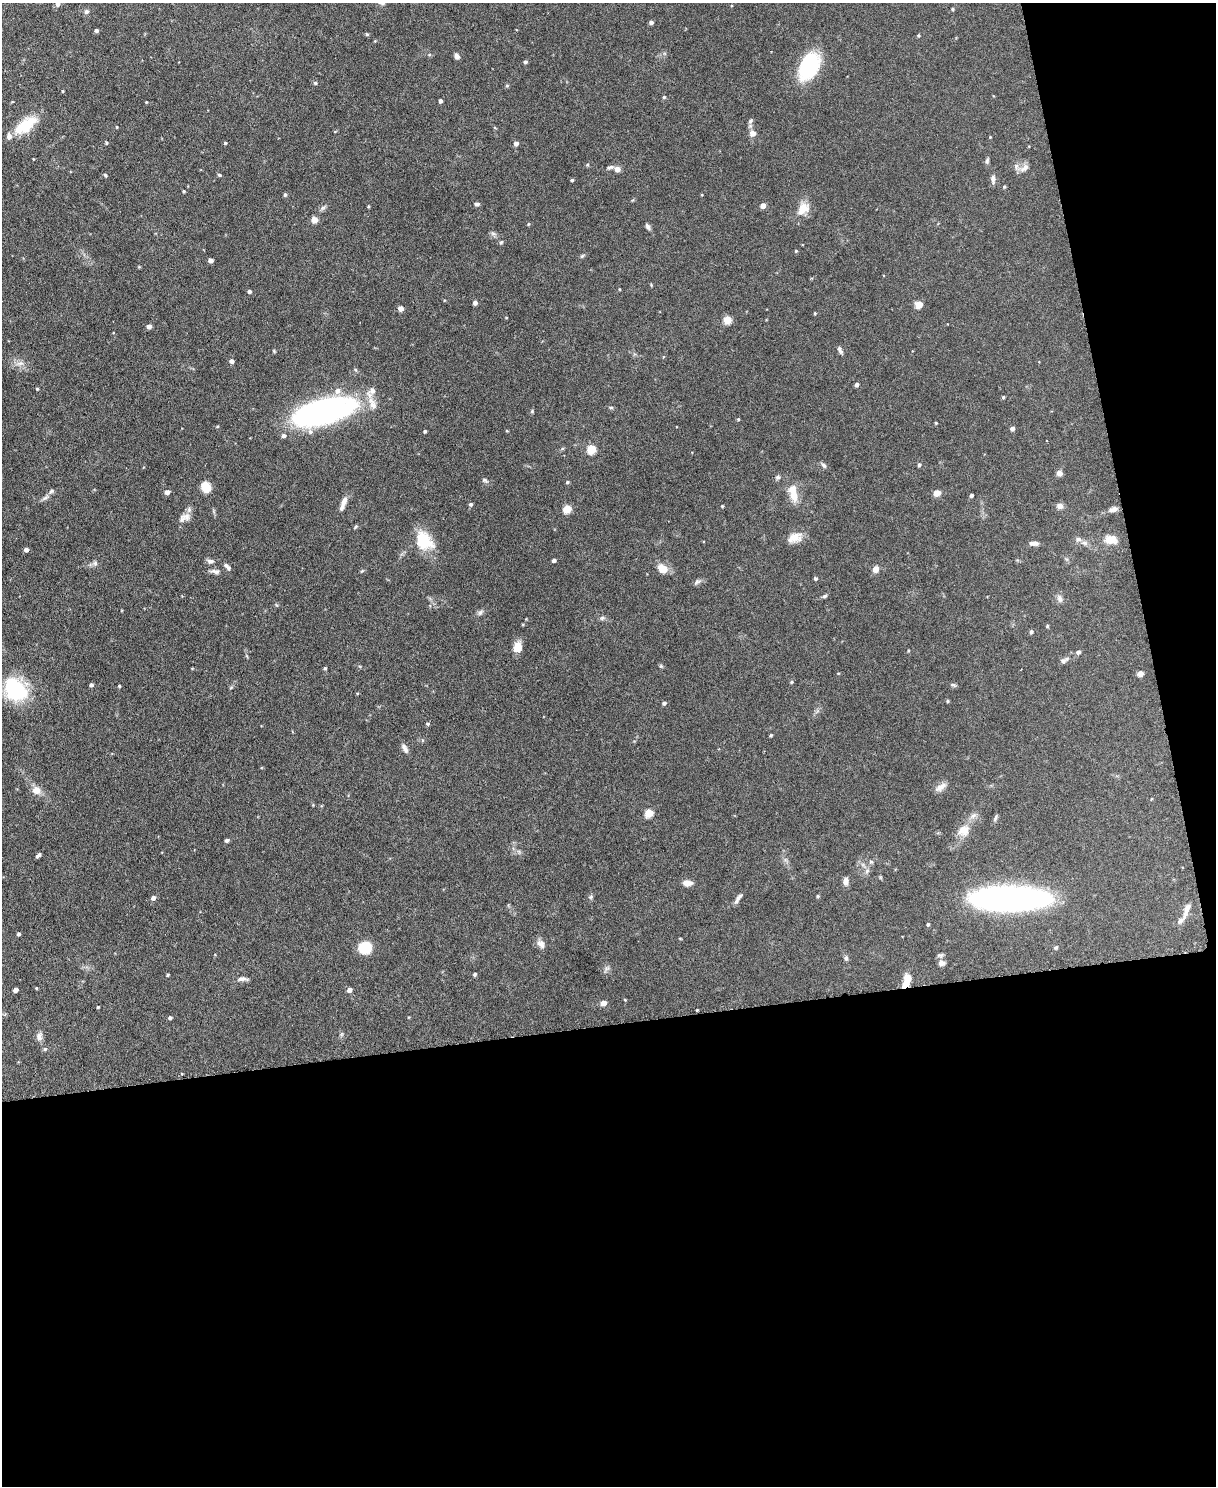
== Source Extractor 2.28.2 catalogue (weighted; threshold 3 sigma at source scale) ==
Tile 12 of 4 x 3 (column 4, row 3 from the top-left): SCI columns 3645-4858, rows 135-1618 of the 4863 x 4840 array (HDU 1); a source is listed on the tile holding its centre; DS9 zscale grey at full resolution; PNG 1218 x 1488 px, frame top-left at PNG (2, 3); no overlay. Shown black and unused: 36% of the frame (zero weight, under 3 of 6 exposures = <1% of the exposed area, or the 3 px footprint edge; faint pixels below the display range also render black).
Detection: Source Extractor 2.28.2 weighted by HDU 2 'WHT'; one run over the whole footprint, this tile lists its part. Background 0.124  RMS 0.0043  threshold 0.0176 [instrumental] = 3 sigma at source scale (4.09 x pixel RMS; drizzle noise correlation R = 1.36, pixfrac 0.8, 0.05/0.05 arcsec/px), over >= 5 px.
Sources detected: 186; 3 inside a brighter object's white glare — not listed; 14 inside a brighter listed object's ellipse — not listed separately; the other 169 listed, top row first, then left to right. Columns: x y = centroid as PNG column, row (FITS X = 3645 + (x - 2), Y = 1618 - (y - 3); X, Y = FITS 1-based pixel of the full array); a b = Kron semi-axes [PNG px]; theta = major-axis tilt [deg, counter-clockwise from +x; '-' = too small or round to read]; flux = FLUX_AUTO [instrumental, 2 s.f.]
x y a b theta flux
58 4 5 4 - 1.6
952 9 4 3 - 0.46
86 12 6 6 - 0.87
651 22 4 4 - 1.2
96 30 4 4 - 0.84
367 34 5 4 - 0.52
918 35 4 4 - 0.44
375 41 4 4 - 0.33
456 56 7 5 -56 1.3
525 62 4 4 - 0.84
809 66 21 12 63 42
315 83 4 4 - 0.65
507 86 5 4 - 0.59
63 91 4 3 - 0.34
664 97 4 4 - 0.53
440 101 4 3 - 1.1
146 102 3 3 - 0.3
751 121 8 5 55 0.92
25 125 29 13 36 12
117 127 4 3 - 0.3
752 133 7 7 - 2.2
990 137 3 3 - 0.28
106 143 4 3 - 0.46
225 143 3 3 - 0.54
516 143 5 4 - 1.7
987 161 8 5 76 0.84
610 167 10 5 20 0.94
1024 168 15 8 37 2.4
617 169 5 5 - 2.7
105 175 5 4 - 0.46
219 175 5 4 - 0.58
993 179 12 6 -89 1.4
572 180 4 3 - 0.53
1004 187 4 3 - 0.51
184 191 3 3 - 0.45
285 194 5 4 - 0.7
477 204 6 5 - 0.97
763 206 4 4 - 2.6
803 209 18 12 49 5.7
314 220 5 4 - 6.4
648 227 9 5 -62 0.96
493 234 9 4 -9 0.85
501 242 6 4 42 0.58
796 251 4 4 - 0.4
582 256 6 5 - 0.57
210 260 4 4 - 1.8
619 289 4 2 - 0.28
249 291 4 3 - 0.97
475 303 4 4 - 1.4
919 305 7 7 - 3.1
401 309 4 4 - 2.5
815 313 4 3 - 0.4
506 318 4 3 - 0.27
727 320 5 5 - 12
149 326 4 4 - 2
840 350 10 4 -58 1.1
274 351 5 3 - 0.41
231 361 4 4 - 1.6
20 363 11 6 5 1.9
356 370 6 3 -69 0.49
856 385 4 4 - 1.2
37 389 4 4 - 0.42
1003 397 4 4 - 0.5
611 407 6 4 0 0.53
320 410 62 24 16 100
532 411 5 5 - 0.44
738 419 4 3 - 0.41
936 423 3 3 - 0.38
1012 429 4 4 - 1.6
425 431 4 3 - 0.56
507 431 4 3 - 0.33
591 449 5 5 - 16
824 465 9 5 -47 0.94
919 465 5 4 - 0.73
1059 473 6 6 - 2
778 477 7 6 - 0.85
485 480 8 5 -31 0.8
567 482 4 4 - 0.56
206 487 11 8 -70 5.8
167 492 5 4 - 2
937 493 7 6 - 2.9
794 495 17 10 -80 5
971 495 3 3 - 0.94
46 497 12 4 49 1.2
344 501 12 6 68 2.5
471 504 4 4 - 0.77
722 506 3 3 - 0.37
1060 506 9 7 -2 1.7
567 509 5 5 - 12
1113 509 11 6 15 1.7
186 516 14 10 -9 2.7
356 526 6 3 58 0.47
794 538 20 11 19 4.4
1078 539 8 7 - 1.3
1111 540 15 10 -3 4.4
425 542 22 21 - 11
1034 543 11 5 -1 1.7
26 550 4 4 - 1.8
554 560 4 4 - 1.1
210 561 9 6 -6 1.3
95 563 6 6 - 0.98
226 565 5 5 - 0.83
662 569 11 9 -37 4.8
876 569 5 4 - 5
215 571 15 6 -8 1.6
362 571 6 3 44 0.44
815 578 4 4 - 0.7
697 582 9 5 38 1
824 596 7 4 27 0.74
1059 598 11 6 -69 1.5
480 612 10 6 46 1.1
602 618 6 5 - 0.8
1047 626 4 4 - 0.39
1031 632 5 4 - 0.63
518 648 10 8 84 5.1
1078 652 7 6 - 0.91
1063 661 7 6 - 1.4
325 668 4 4 - 0.48
1140 674 6 6 - 1.8
792 682 5 5 - 0.45
91 685 4 4 - 0.9
953 685 8 4 -26 0.65
119 686 4 3 - 0.39
15 690 27 21 -49 28
947 701 4 4 - 0.47
664 703 4 4 - 0.98
428 724 4 4 - 0.62
771 735 3 3 - 0.47
405 748 14 5 -59 1.6
940 787 16 7 35 2.4
36 790 11 10 - 3.1
649 813 5 5 - 14
995 818 9 4 66 0.83
964 830 18 14 32 5.1
227 840 4 4 - 1
38 855 6 3 44 0.99
871 862 6 4 -1 0.58
867 871 8 6 67 1.2
846 881 9 7 82 1.9
687 883 9 6 1 2.8
818 896 4 4 - 0.47
590 897 6 4 70 0.64
153 898 5 5 - 1.4
1018 898 78 22 0 110
736 901 9 5 64 1.1
1187 909 15 6 68 2.7
928 924 5 4 - 0.55
18 934 3 3 - 0.77
680 938 5 3 - 0.29
541 944 13 8 -51 2.1
365 947 10 9 - 14
1056 947 6 5 - 0.58
846 958 8 5 -81 0.84
942 963 8 6 1 1.5
475 974 4 4 - 0.67
168 975 3 3 - 0.46
242 979 12 6 0 1.7
907 979 10 7 79 6
36 988 3 3 - 0.35
15 990 4 4 - 1.8
349 990 5 4 - 1.8
625 1000 4 3 - 0.33
603 1003 5 4 - 3.7
98 1007 3 3 - 0.4
697 1010 2 2 - 0.31
170 1018 4 4 - 0.87
39 1036 11 8 89 1.8
45 1049 5 5 - 0.6
182 1074 3 2 - 0.35
Overlapping masked pixels (flux is a lower limit): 1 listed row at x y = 907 979
Isophote crosses this tile's border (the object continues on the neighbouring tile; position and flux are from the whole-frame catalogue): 1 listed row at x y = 58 4